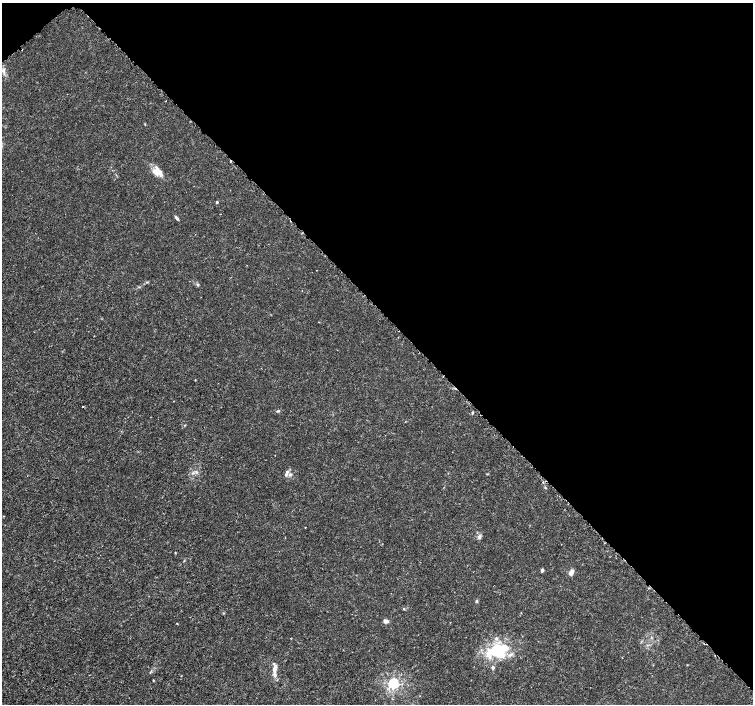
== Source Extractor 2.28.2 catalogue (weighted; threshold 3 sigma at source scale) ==
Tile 3 of 4 x 4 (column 3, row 1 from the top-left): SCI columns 3024-4524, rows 4386-5789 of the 6056 x 6026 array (HDU 1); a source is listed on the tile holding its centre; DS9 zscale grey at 2 x 2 block average (1 PNG px = mean of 2 x 2 image px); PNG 755 x 706 px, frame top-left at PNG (2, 3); no overlay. Shown black and unused: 45% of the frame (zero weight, under 3 of 5 exposures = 2% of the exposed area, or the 3 px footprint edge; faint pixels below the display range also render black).
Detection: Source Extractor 2.28.2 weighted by HDU 2 'WHT'; one run over the whole footprint, this tile lists its part. Background 0.00166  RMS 7.4e-04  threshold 0.00334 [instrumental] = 3 sigma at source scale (4.5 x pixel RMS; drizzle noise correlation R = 1.50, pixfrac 1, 0.0396/0.0396 arcsec/px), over >= 5 px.
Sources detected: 36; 1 cosmic-ray / hot-pixel residue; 1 long thin detection or spike segment (spike, bleed or trail) — not listed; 6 inside a brighter listed object's ellipse — not listed separately; the other 28 listed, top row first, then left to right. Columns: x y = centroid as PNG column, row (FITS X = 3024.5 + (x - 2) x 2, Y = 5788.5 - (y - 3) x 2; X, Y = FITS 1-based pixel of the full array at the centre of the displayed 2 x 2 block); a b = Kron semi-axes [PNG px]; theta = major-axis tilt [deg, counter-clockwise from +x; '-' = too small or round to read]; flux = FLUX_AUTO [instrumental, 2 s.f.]
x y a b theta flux
3 71 6 4 -85 0.58
157 172 11 6 -88 1.3
217 202 3 2 - 0.28
177 219 5 3 - 0.3
147 282 5 2 - 0.15
198 284 4 3 - 0.2
195 380 2 2 - 0.082
174 401 2 2 - 0.063
83 406 2 2 - 0.088
278 411 5 3 - 0.22
472 412 4 2 - 0.16
286 473 10 3 69 0.47
290 474 5 3 - 0.36
487 474 3 2 - 0.11
543 482 3 2 - 0.11
545 488 3 2 - 0.13
479 537 5 4 - 0.47
175 553 3 2 - 0.098
542 570 4 3 - 0.38
571 573 6 4 62 0.75
477 601 3 3 - 0.19
404 609 3 3 - 0.14
386 621 4 4 - 0.73
495 651 26 16 -12 7.6
493 668 3 3 - 0.48
274 670 11 5 -86 0.89
153 680 3 2 - 0.094
393 683 4 3 - 32
Diffuse or blended objects may show on this block-average render without a row.